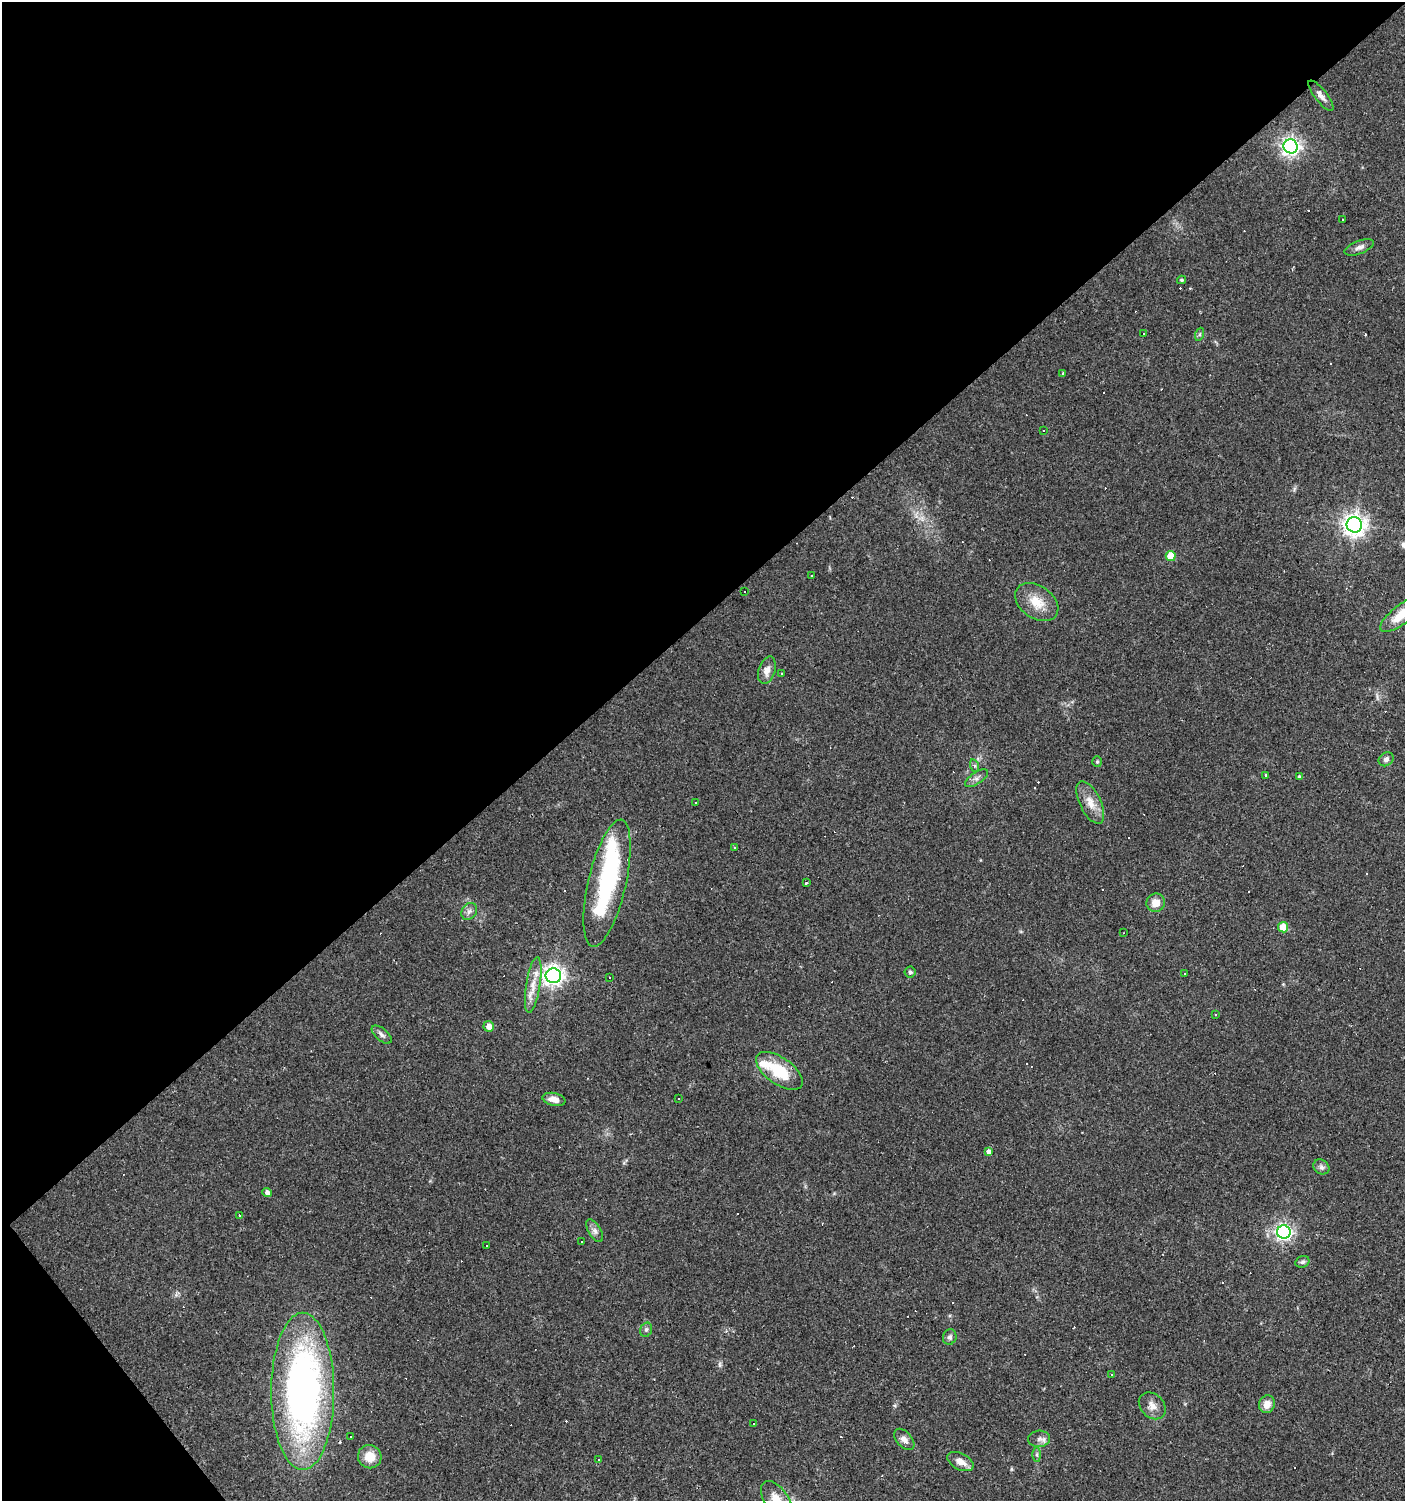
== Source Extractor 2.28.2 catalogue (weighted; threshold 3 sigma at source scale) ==
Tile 5 of 4 x 4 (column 1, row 2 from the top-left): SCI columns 138-1540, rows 2999-4497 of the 5951 x 5996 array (HDU 1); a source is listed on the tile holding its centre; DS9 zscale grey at full resolution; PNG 1407 x 1503 px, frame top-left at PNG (2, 2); each listed source drawn as its Kron ellipse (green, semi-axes under 4 px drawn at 4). Shown black and unused: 43% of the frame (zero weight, under 2 of 3 exposures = <1% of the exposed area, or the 3 px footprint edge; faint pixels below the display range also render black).
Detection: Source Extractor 2.28.2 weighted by HDU 2 'WHT'; one run over the whole footprint, this tile lists its part. Background 0.0314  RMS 0.0036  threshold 0.0161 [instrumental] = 3 sigma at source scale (4.5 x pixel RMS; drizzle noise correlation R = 1.50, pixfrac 1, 0.0396/0.0396 arcsec/px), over >= 5 px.
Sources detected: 130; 1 inside a brighter object's white glare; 61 cosmic-ray / hot-pixel residue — neither listed nor drawn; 1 inside a brighter listed object's ellipse — not listed separately; the other 67 listed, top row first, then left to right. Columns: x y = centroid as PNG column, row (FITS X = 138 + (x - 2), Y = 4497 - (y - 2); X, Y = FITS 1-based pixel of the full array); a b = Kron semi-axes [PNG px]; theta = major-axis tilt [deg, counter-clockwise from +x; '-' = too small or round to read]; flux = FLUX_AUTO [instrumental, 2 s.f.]
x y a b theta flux
1321 96 18 6 -52 1.9
1291 146 7 7 - 170
1343 219 3 3 - 1.3
1359 247 15 6 21 1.9
1182 280 4 3 - 0.59
1144 333 3 2 - 0.39
1200 334 6 4 72 0.62
1063 373 3 3 - 0.93
1044 430 3 3 - 0.78
1354 525 8 7 - 280
1171 556 5 5 - 7.1
812 576 3 3 - 1.2
744 591 3 2 - 0.54
1037 602 24 16 -35 7.5
1402 614 26 9 37 8.8
767 670 14 8 71 2.7
781 673 3 3 - 0.72
1386 759 8 6 38 1.2
1097 762 5 4 - 0.51
975 766 6 4 -72 0.62
1266 775 4 3 - 0.39
1299 776 4 4 - 0.63
976 778 13 6 34 1.5
696 802 3 3 - 1.9
1090 802 23 10 -64 4.9
735 848 3 3 - 0.58
607 883 65 19 77 48
807 883 3 3 - 1.4
1156 903 9 9 - 3.8
469 911 9 7 55 1.4
1283 927 5 5 - 7.8
1123 933 2 2 - 0.28
910 972 5 5 - 0.94
1184 973 3 2 - 0.39
553 976 8 7 - 220
610 977 3 2 - 0.48
533 985 28 7 81 5.1
1215 1015 3 2 - 0.37
489 1026 5 5 - 2.8
382 1035 12 6 -40 1.4
779 1071 27 13 -35 13
554 1099 12 6 -11 2.7
679 1099 3 2 - 0.4
988 1151 3 3 - 150
1321 1167 8 7 - 1.2
267 1192 5 4 - 1.3
240 1215 3 3 - 0.57
595 1231 13 6 -59 1.5
1284 1232 7 6 - 130
582 1242 3 2 - 0.43
487 1246 3 3 - 1.6
1302 1262 7 5 21 0.89
646 1330 7 5 73 0.89
950 1337 8 6 71 1.1
1111 1375 3 2 - 0.38
303 1391 78 31 -90 170
1267 1404 9 8 - 3.3
1152 1406 15 11 -46 3
753 1423 3 3 - 0.66
351 1436 3 2 - 0.36
904 1439 13 7 -48 2.1
1039 1439 11 8 3 1.8
1037 1455 7 4 -90 0.73
370 1457 12 11 - 5.8
599 1460 2 2 - 0.29
960 1462 14 8 -27 3.3
776 1500 21 11 -55 7.5
Overlapping masked pixels (flux is a lower limit): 1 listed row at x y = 1284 1232
Isophote crosses this tile's border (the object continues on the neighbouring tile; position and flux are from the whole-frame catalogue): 2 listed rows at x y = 1402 614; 776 1500
Unlisted compact peaks at least as high as the median listed source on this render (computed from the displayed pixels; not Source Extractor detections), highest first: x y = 1011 1469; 720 1365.